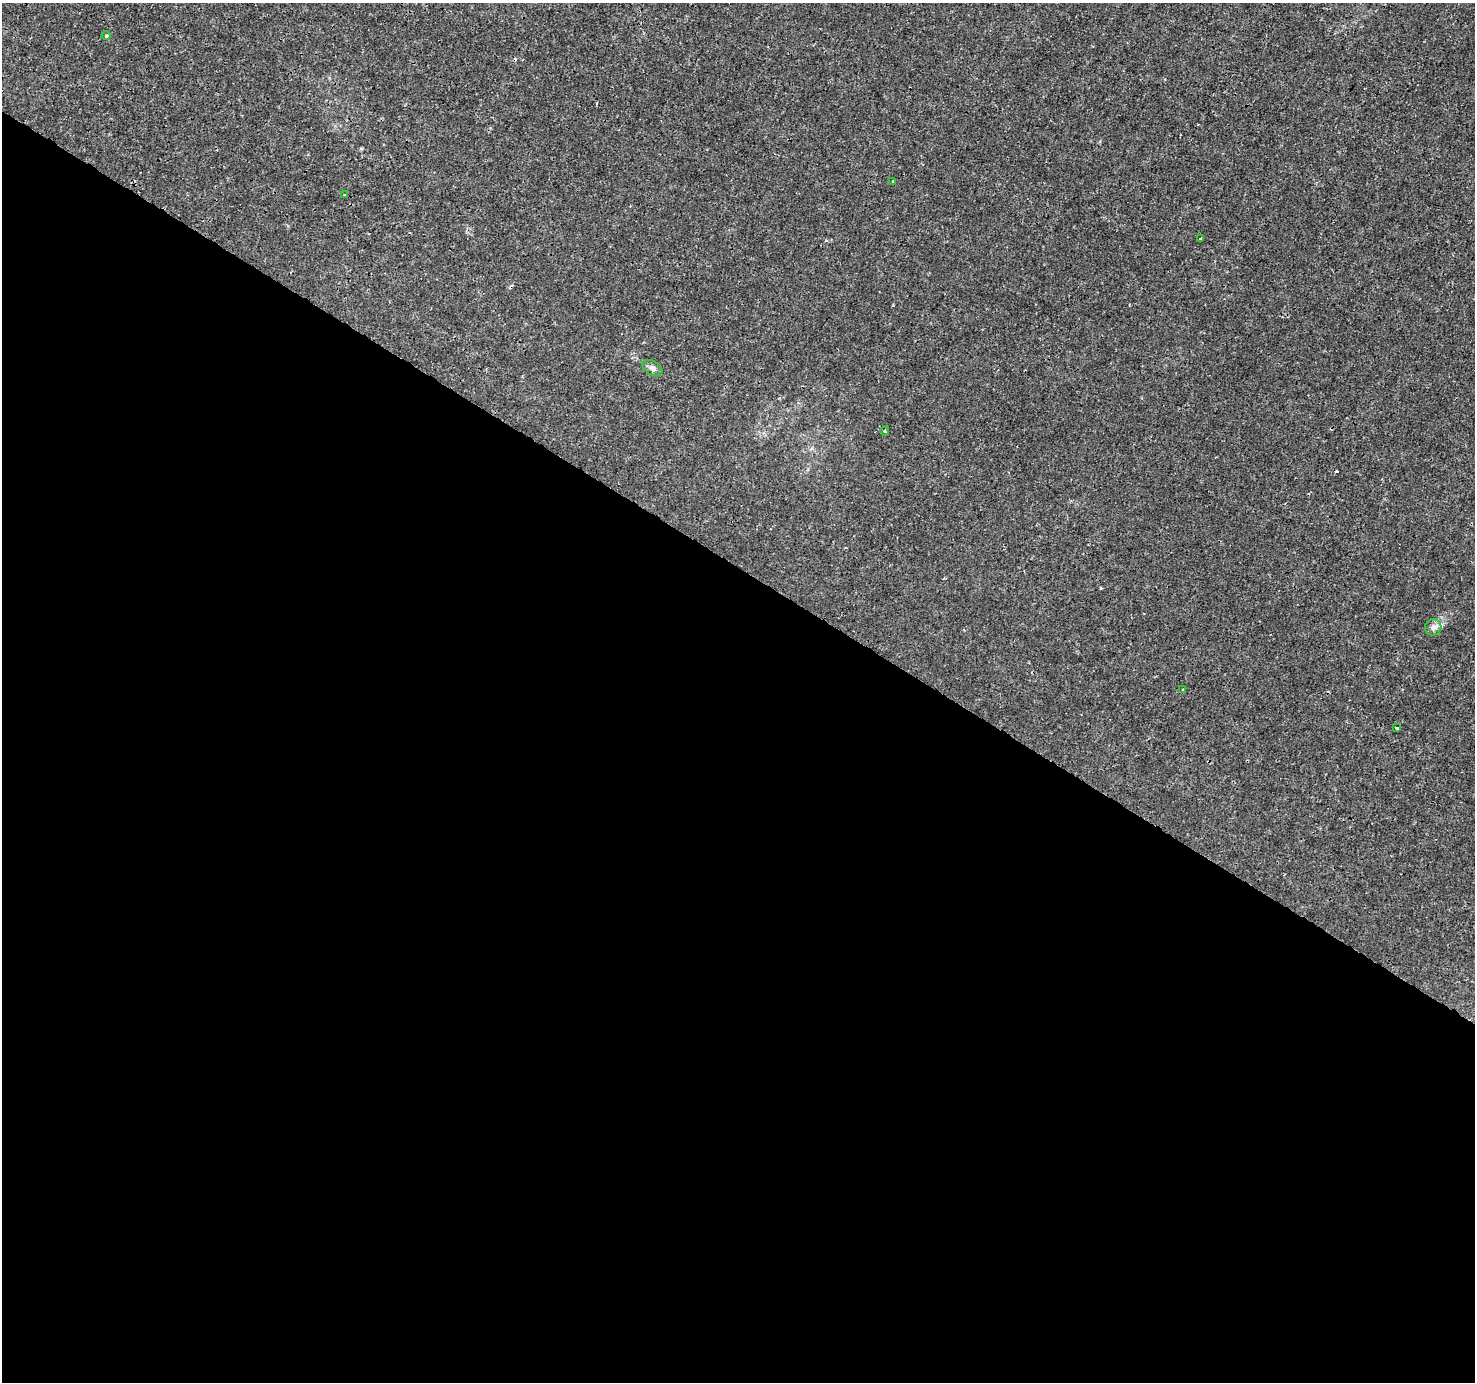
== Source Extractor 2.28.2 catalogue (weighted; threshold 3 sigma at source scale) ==
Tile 14 of 4 x 4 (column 2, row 4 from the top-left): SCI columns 1475-2947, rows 189-1568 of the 5901 x 5965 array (HDU 1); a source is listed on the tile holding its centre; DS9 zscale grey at full resolution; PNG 1477 x 1384 px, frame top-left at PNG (2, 3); each listed source drawn as its Kron ellipse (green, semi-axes under 4 px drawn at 4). Shown black and unused: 59% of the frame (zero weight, under 3 of 4 exposures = <1% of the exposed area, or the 3 px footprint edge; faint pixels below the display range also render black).
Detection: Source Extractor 2.28.2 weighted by HDU 2 'WHT'; one run over the whole footprint, this tile lists its part. Background 1.47e-04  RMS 7.6e-04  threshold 0.00342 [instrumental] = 3 sigma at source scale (4.5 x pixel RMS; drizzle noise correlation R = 1.50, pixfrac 1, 0.0396/0.0396 arcsec/px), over >= 5 px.
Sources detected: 12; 3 cosmic-ray / hot-pixel residue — neither listed nor drawn; the other 9 listed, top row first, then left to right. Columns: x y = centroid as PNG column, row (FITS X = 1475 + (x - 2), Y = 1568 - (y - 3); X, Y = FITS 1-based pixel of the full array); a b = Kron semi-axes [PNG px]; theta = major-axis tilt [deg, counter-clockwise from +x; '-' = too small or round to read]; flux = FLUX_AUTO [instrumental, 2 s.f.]
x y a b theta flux
106 35 5 3 - 0.088
893 181 3 2 - 0.056
344 195 3 3 - 0.074
1200 238 4 3 - 0.098
652 368 11 7 -32 0.29
885 431 5 3 - 0.11
1433 627 8 8 - 0.32
1183 690 3 3 - 0.11
1397 728 3 2 - 0.16